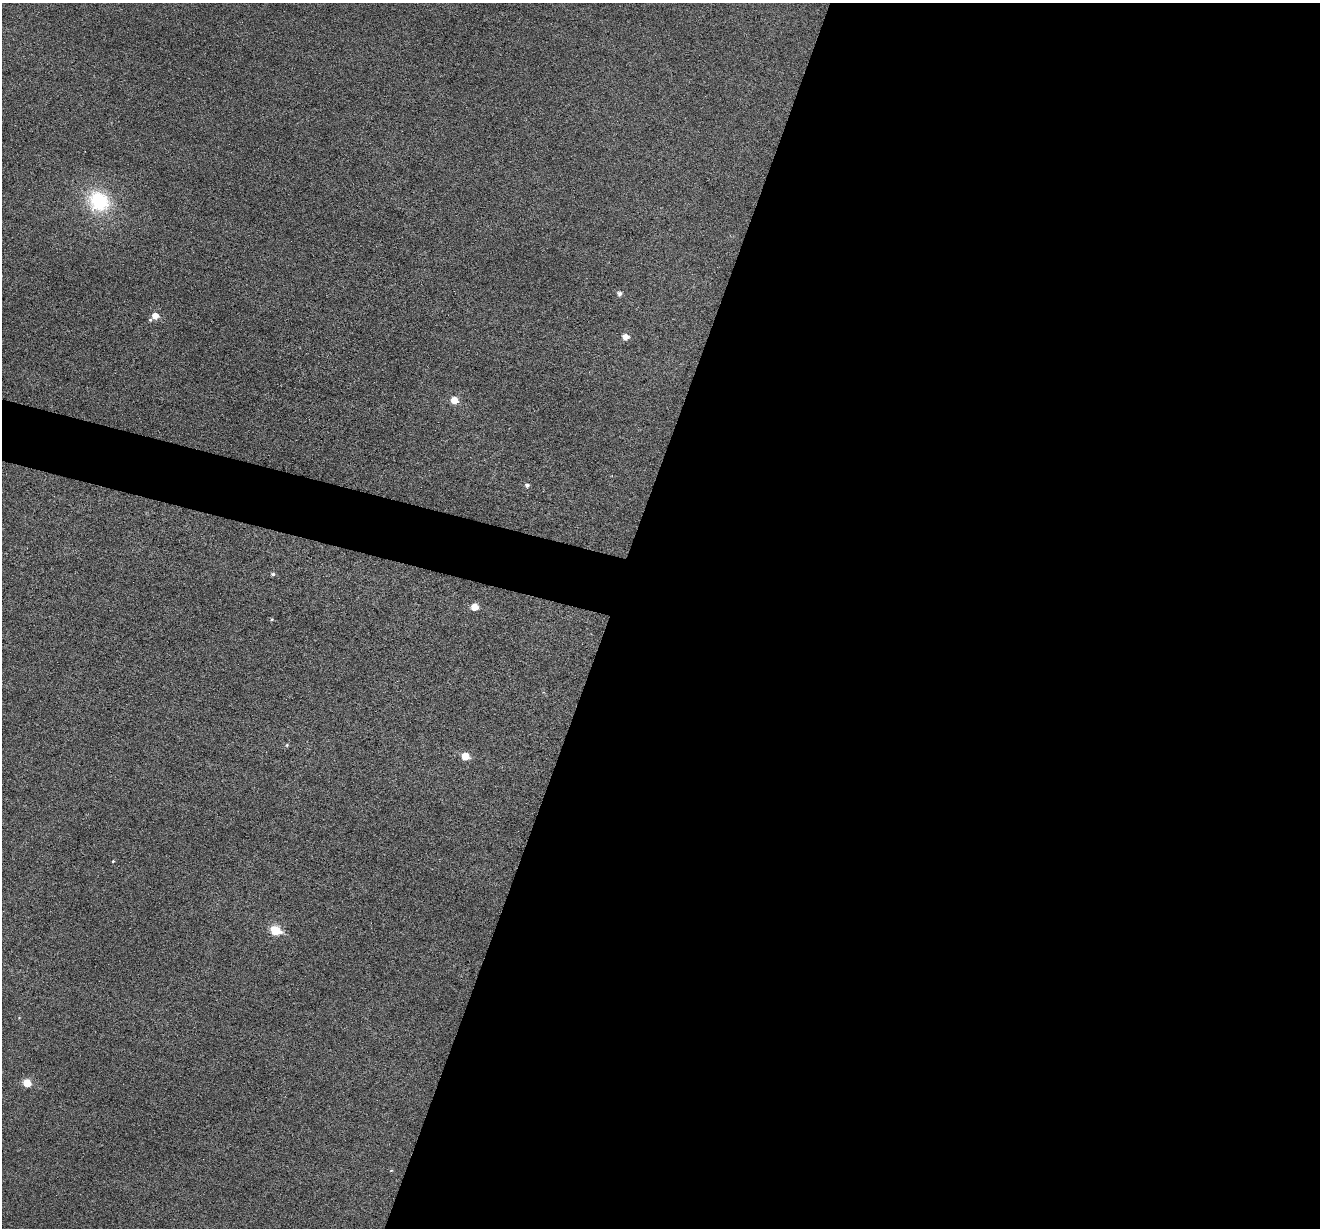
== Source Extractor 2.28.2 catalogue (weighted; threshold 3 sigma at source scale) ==
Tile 12 of 4 x 4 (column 4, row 3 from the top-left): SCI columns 3956-5273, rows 1483-2708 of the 5273 x 5289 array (HDU 1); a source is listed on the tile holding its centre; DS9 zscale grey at full resolution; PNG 1322 x 1230 px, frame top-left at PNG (2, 3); no overlay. Shown black and unused: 56% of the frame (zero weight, under 3 of 6 exposures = <1% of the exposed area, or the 3 px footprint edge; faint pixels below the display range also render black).
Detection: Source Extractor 2.28.2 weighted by HDU 2 'WHT'; one run over the whole footprint, this tile lists its part. Background 0.0472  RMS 0.0054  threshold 0.0222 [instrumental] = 3 sigma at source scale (4.09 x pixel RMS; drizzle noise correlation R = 1.36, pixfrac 0.8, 0.05/0.05 arcsec/px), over >= 5 px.
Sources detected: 15; all 15 listed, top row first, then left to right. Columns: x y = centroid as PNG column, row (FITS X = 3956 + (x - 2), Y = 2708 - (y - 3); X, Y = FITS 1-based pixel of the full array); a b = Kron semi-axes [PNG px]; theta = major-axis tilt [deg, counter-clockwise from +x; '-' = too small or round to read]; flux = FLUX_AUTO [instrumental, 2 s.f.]
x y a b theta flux
99 201 26 22 -36 33
619 294 5 5 - 1.7
155 316 7 7 - 4.9
626 337 6 5 - 3.9
454 400 6 6 - 6.9
527 485 5 5 - 1.2
273 574 5 4 - 1
475 607 6 6 - 6.4
272 620 5 3 - 0.57
287 745 5 5 - 0.61
465 756 6 6 - 8.3
113 861 4 3 - 0.61
276 930 7 6 - 22
27 1083 6 5 - 10
391 1170 5 3 - 0.45